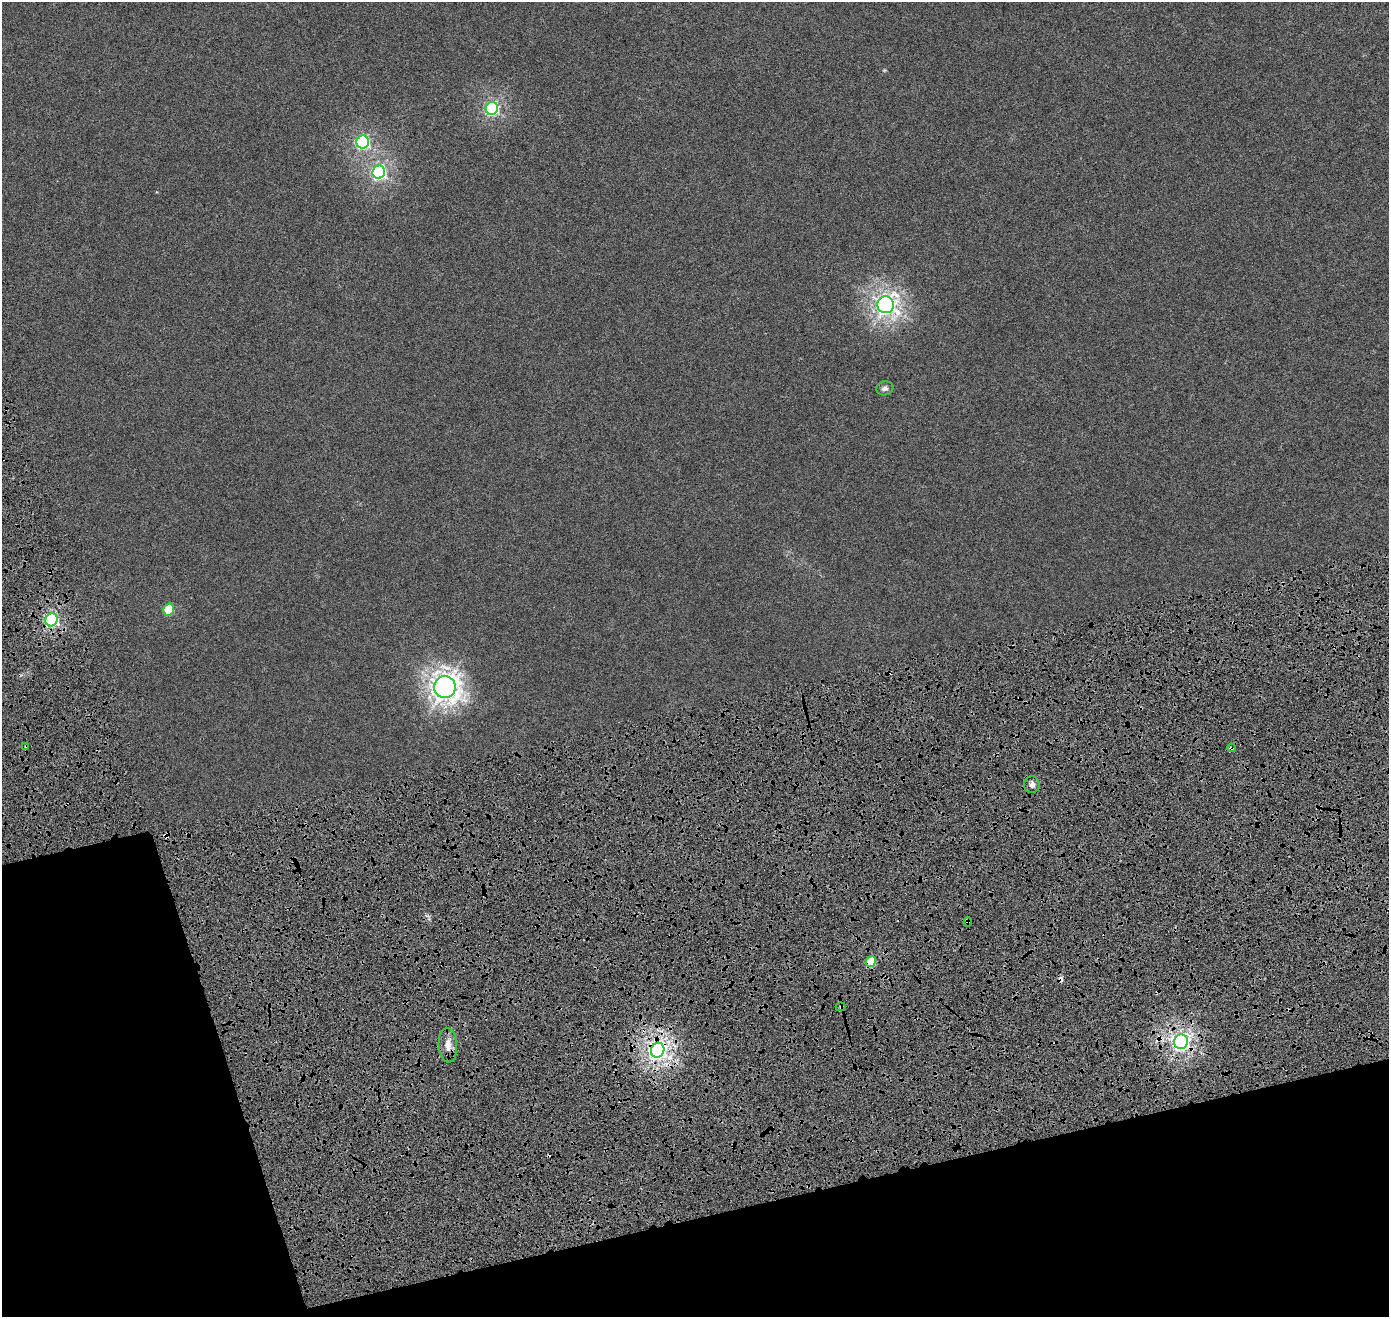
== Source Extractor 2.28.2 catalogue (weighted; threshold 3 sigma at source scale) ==
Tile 14 of 4 x 4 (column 2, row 4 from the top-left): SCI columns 1539-2925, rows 208-1522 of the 5840 x 5638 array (HDU 1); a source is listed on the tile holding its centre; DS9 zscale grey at full resolution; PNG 1391 x 1319 px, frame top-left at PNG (2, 2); each listed source drawn as its Kron ellipse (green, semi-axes under 4 px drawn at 4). Shown black and unused: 15% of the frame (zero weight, under 4 of 8 exposures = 7% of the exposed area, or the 3 px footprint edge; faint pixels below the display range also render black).
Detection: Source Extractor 2.28.2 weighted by HDU 2 'WHT'; one run over the whole footprint, this tile lists its part. Background 3.17e-06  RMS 0.0016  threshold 0.00671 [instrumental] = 3 sigma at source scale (4.09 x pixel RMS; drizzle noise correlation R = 1.36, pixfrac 0.8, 0.0396/0.0396 arcsec/px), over >= 5 px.
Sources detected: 24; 1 too faint to see at this stretch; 6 cosmic-ray / hot-pixel residue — neither listed nor drawn; the other 17 listed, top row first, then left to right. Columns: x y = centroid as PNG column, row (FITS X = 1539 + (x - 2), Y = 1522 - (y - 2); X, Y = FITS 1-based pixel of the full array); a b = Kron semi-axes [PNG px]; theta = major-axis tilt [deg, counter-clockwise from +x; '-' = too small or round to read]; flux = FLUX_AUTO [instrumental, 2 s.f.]
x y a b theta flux
492 108 6 6 - 26
363 142 6 6 - 23
379 172 7 6 - 32
886 305 8 8 - 75
885 388 8 7 - 0.42
169 609 6 5 - 5.5
51 620 7 6 - 24
445 687 11 11 - 110
26 746 3 2 - 0.11
1231 748 4 3 - 0.22
1032 785 8 8 - 0.49
968 922 5 4 - 0.2
871 962 5 5 - 5.5
841 1007 5 4 - 0.23
1181 1042 7 7 - 52
448 1045 17 9 -86 1.4
658 1050 7 6 - 73
Overlapping masked pixels (flux is a lower limit): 8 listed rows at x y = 51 620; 26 746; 1231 748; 968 922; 871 962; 841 1007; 1181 1042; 658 1050